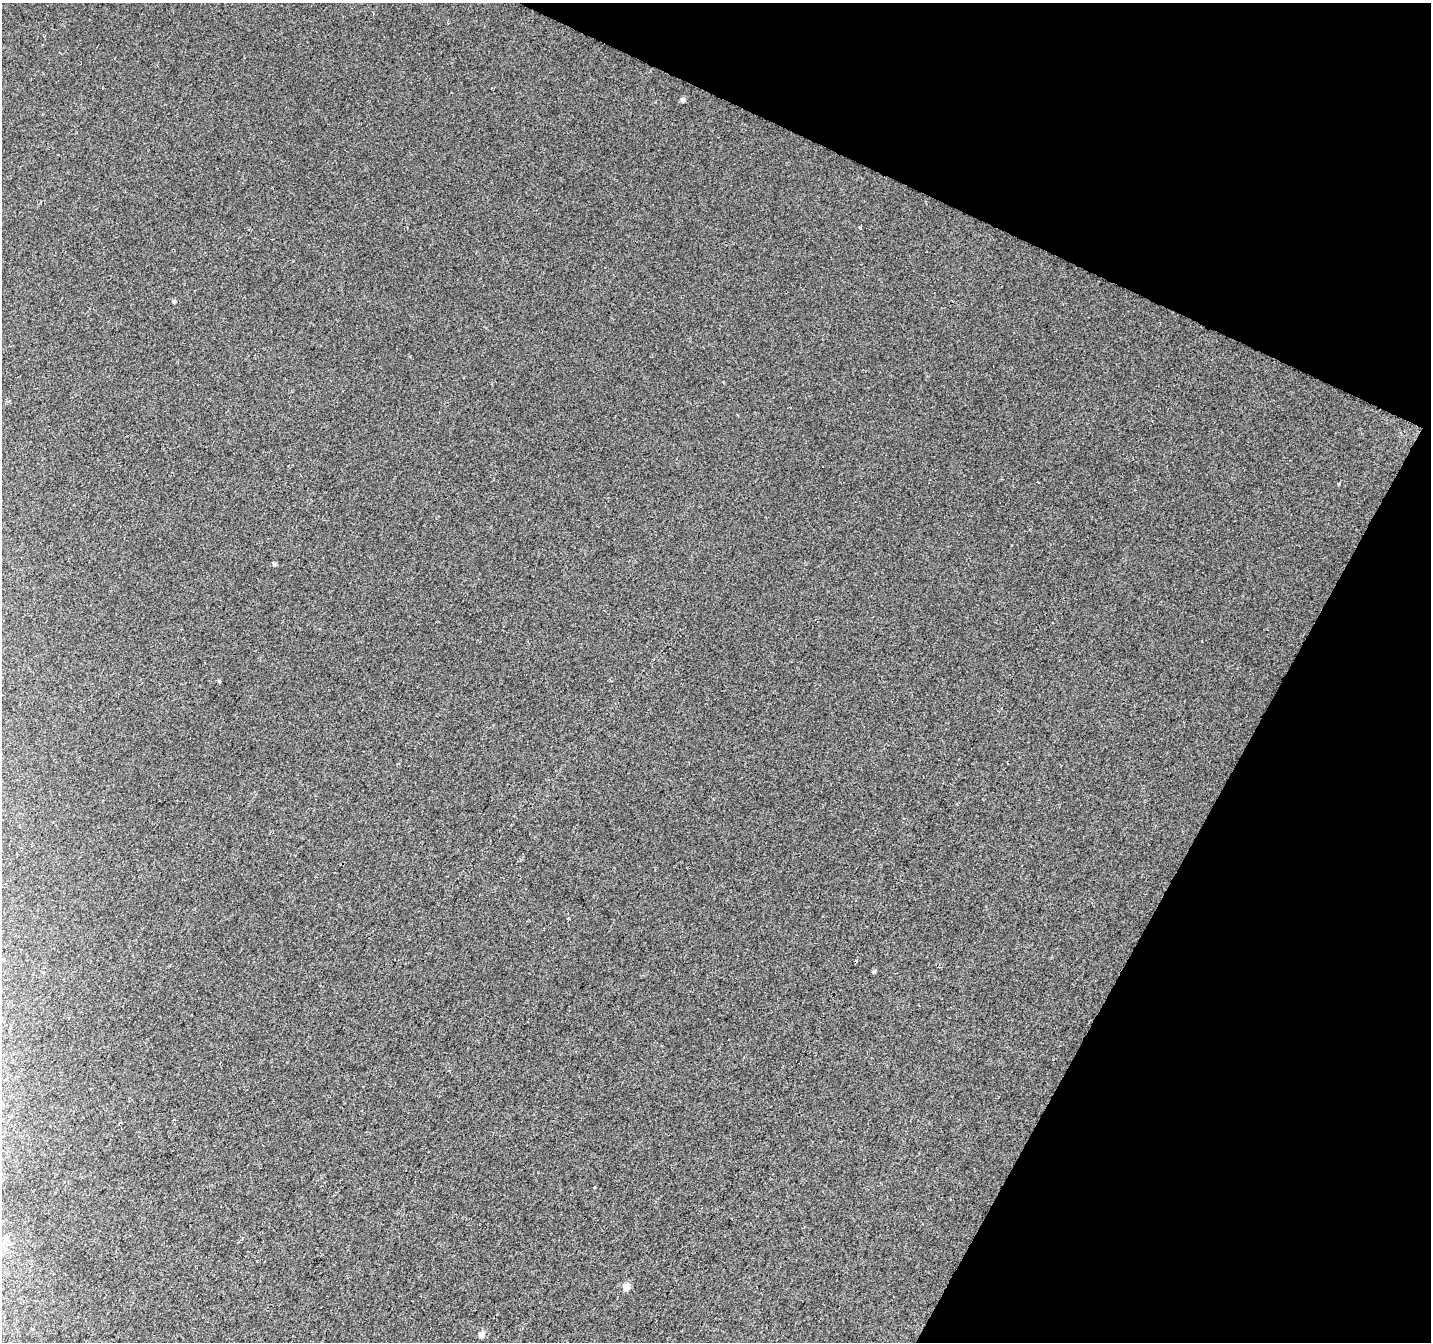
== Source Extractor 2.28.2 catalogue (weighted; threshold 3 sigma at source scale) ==
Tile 8 of 4 x 4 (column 4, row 2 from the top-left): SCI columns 4296-5724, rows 2949-4288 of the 5729 x 5834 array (HDU 1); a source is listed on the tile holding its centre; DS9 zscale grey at full resolution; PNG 1433 x 1344 px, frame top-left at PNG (2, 3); no overlay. Shown black and unused: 23% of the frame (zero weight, under 2 of 3 exposures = <1% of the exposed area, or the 3 px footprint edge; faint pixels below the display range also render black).
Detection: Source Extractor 2.28.2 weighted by HDU 2 'WHT'; one run over the whole footprint, this tile lists its part. Background 0.028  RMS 0.0094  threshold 0.0421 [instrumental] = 3 sigma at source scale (4.5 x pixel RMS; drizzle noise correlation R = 1.50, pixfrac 1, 0.0396/0.0396 arcsec/px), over >= 5 px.
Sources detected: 9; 1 cosmic-ray / hot-pixel residue — not listed; the other 8 listed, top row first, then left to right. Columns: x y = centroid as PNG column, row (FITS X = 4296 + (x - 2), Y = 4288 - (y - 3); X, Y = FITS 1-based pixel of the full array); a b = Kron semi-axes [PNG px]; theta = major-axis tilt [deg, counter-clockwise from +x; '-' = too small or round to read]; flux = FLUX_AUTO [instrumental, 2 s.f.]
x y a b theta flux
683 100 5 4 - 3.2
860 228 4 3 - 0.87
174 301 4 4 - 1.8
274 564 5 4 - 2.1
568 918 3 3 - 6.4
874 971 4 3 - 5
626 1287 5 5 - 13
481 1335 5 5 - 6.1